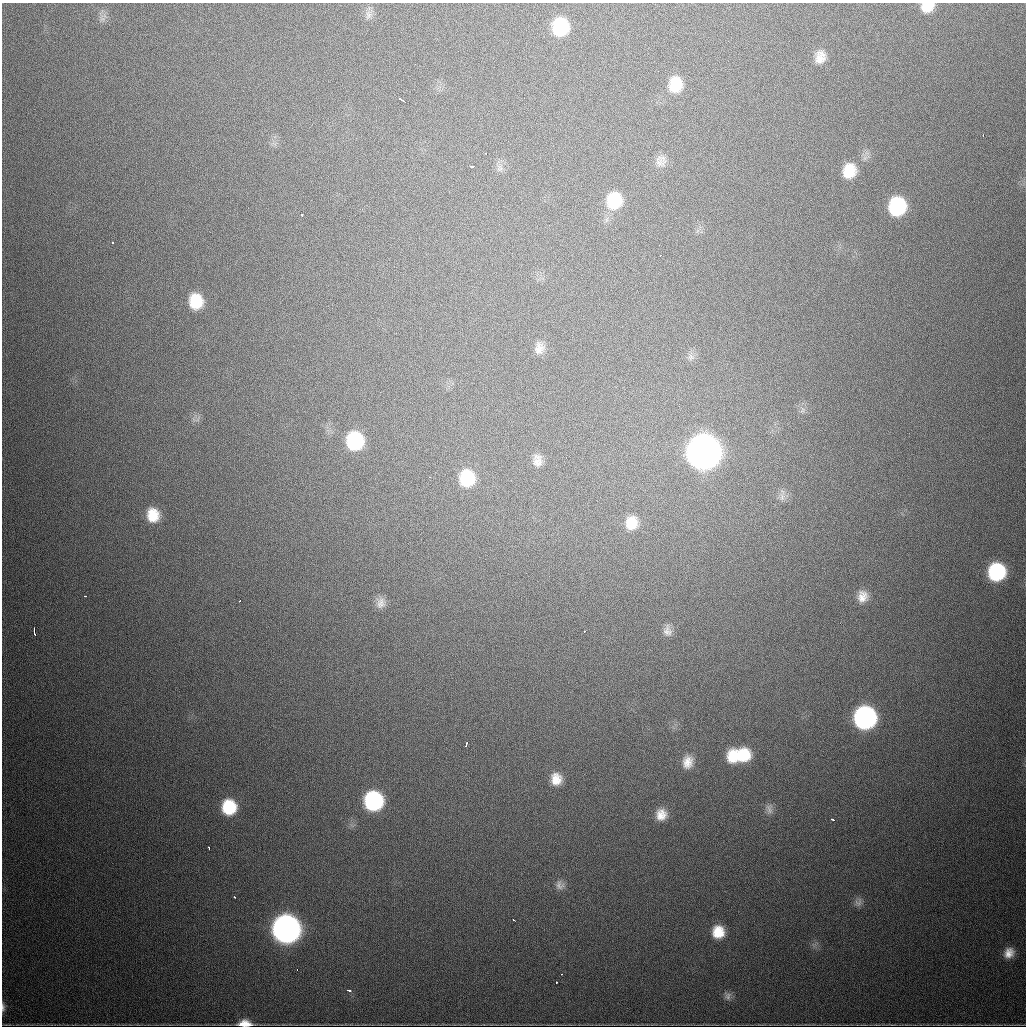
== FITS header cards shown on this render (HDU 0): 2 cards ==
NAXIS1  =                 1024
NAXIS2  =                 1024

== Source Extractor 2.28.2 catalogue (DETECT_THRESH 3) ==
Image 1024 x 1024 px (HDU 0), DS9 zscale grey, 1 PNG px = 1 image px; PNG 1028 x 1028 px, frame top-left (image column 1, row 1024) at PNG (2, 3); no overlay
Background 682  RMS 21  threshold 62.8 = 3 sigma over >= 5 px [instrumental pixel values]
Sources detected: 64; all 64 listed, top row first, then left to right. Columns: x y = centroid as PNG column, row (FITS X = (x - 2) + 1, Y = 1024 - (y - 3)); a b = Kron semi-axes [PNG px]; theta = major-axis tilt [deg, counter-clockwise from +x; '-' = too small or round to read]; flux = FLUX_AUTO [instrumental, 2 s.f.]
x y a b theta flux
927 7 13 9 14 2.4e+04
368 15 12 8 88 8.2e+03
102 19 8 5 -1 4.0e+03
560 27 16 14 84 8.6e+04
820 57 17 13 75 1.9e+04
675 85 19 15 83 3.7e+04
401 100 6 2 -31 5.5e+03
983 135 3 2 - 2.3e+03
486 154 3 2 - 3.8e+03
661 161 15 14 - 1.2e+04
472 166 5 2 - 3.5e+03
500 168 9 8 - 6.9e+03
849 171 17 14 70 3.4e+04
614 201 18 15 77 5.7e+04
897 206 15 13 79 1.2e+05
302 215 3 3 - 4.4e+03
112 242 3 3 - 2.4e+03
660 255 2 2 - 9.9e+02
196 301 16 14 -84 4.7e+04
539 348 16 12 83 1.3e+04
691 357 9 7 -73 6.1e+03
802 410 8 5 60 4.0e+03
355 441 15 13 -87 1.2e+05
704 452 17 16 - 3.0e+06
537 460 17 12 -88 1.4e+04
430 477 3 2 - 1.3e+03
467 478 17 15 88 6.7e+04
782 497 13 7 -90 7.5e+03
153 515 15 12 -80 3.3e+04
631 523 17 14 80 2.7e+04
997 572 14 13 - 1.3e+05
85 596 3 2 - 4.0e+03
862 596 15 13 81 1.7e+04
239 601 3 2 - 6.6e+03
381 603 14 12 82 1.2e+04
585 631 3 2 - 1.8e+03
667 631 14 10 -80 9.8e+03
34 632 8 3 -81 7.0e+03
865 718 15 14 - 4.5e+05
466 744 5 2 - 3.2e+03
743 755 17 15 29 4.8e+04
733 756 16 12 85 3.5e+04
688 762 16 12 78 1.8e+04
556 779 15 13 -78 2.2e+04
373 801 14 13 - 2.0e+05
229 807 14 12 -85 6.2e+04
769 809 15 8 -78 8.2e+03
661 815 13 12 - 1.9e+04
833 819 4 3 - 3.1e+03
209 848 4 2 - 1.9e+03
560 885 12 11 - 9.1e+03
234 897 3 2 - 1.6e+03
858 902 12 10 61 7.1e+03
514 920 3 2 - 1.4e+03
286 929 15 15 - 1.4e+06
718 932 13 12 - 3.2e+04
1009 953 13 11 57 1.6e+04
297 969 3 2 - 1.3e+03
562 974 2 2 - 9.8e+02
556 982 3 2 - 1.5e+03
349 991 6 4 -26 2.8e+03
728 996 11 10 - 7.0e+03
3 1007 13 5 -89 5.3e+03
245 1024 13 7 -1 1.9e+04
At the frame edge (FLAGS 8, measured only in part): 3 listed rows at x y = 927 7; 3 1007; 245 1024